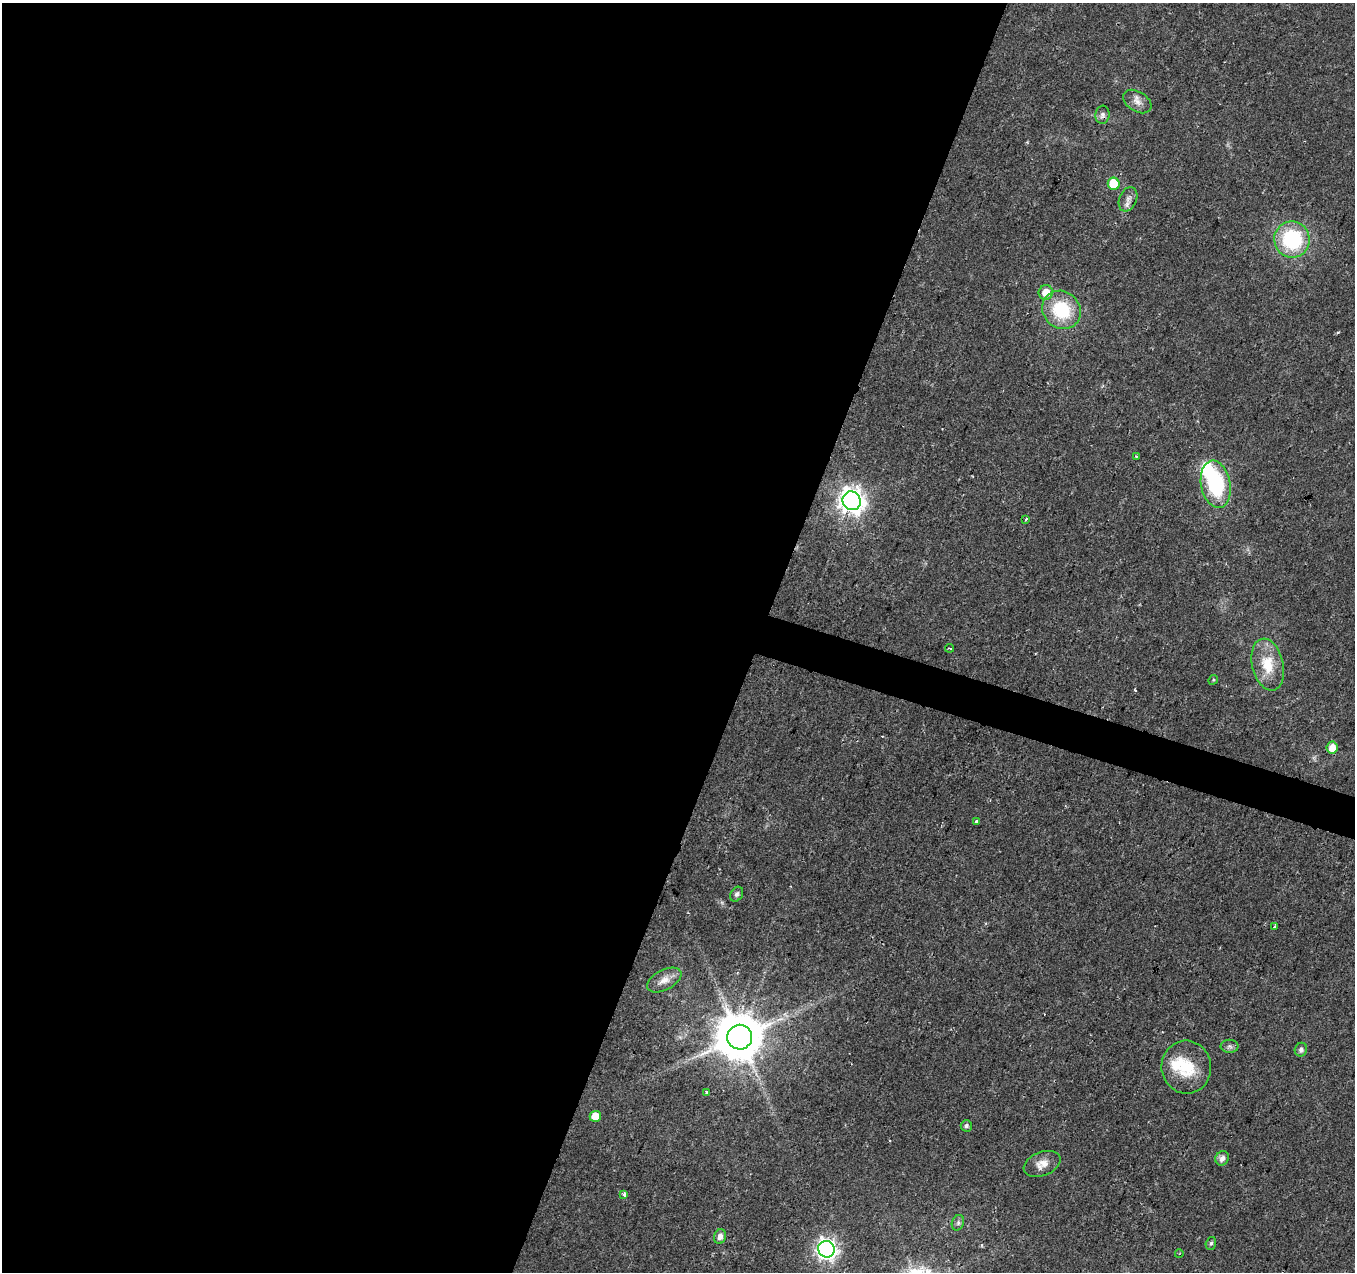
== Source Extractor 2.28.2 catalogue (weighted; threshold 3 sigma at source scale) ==
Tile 5 of 4 x 4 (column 1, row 2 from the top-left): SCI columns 1-1353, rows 2755-4024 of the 5423 x 5572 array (HDU 1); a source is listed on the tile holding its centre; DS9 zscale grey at full resolution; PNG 1357 x 1274 px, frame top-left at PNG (2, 3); each listed source drawn as its Kron ellipse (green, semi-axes under 4 px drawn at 4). Shown black and unused: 57% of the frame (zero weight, under 2 of 3 exposures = <1% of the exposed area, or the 3 px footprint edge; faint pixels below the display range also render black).
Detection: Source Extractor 2.28.2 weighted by HDU 2 'WHT'; one run over the whole footprint, this tile lists its part. Background 0.023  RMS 0.0028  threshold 0.0128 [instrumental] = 3 sigma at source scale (4.5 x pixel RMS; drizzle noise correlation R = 1.50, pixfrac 1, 0.0396/0.0396 arcsec/px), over >= 5 px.
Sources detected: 38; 2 inside a brighter object's white glare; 2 cosmic-ray / hot-pixel residue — neither listed nor drawn; the other 34 listed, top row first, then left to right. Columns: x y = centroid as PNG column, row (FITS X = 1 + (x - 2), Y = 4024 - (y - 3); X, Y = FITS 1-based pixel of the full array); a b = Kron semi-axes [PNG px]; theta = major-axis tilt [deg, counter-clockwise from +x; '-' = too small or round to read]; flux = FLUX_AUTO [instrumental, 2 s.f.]
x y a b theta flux
1137 102 15 10 -32 2.2
1102 115 9 7 82 1.1
1114 184 6 6 - 12
1128 199 12 8 67 1.7
1292 239 18 17 - 23
1046 292 7 7 - 3.7
1061 310 20 18 -44 16
1137 456 3 3 - 0.35
1216 484 24 14 -79 24
852 501 9 9 - 250
1026 519 3 3 - 0.38
949 648 4 3 - 0.33
1268 665 26 15 -77 8.5
1213 680 5 4 - 0.35
1332 748 6 5 - 3.6
976 821 3 3 - 0.68
737 894 8 6 58 0.77
1274 927 3 2 - 0.64
664 980 18 10 28 2.9
740 1037 12 12 - 1400
1230 1046 9 6 -1 0.85
1301 1050 7 6 - 0.9
1186 1067 26 25 - 11
707 1092 4 3 - 1.1
595 1116 5 5 - 3
966 1126 6 5 - 0.87
1222 1158 7 6 - 1.5
1042 1164 19 12 21 3
624 1194 4 3 - 1.1
958 1223 8 6 70 0.83
720 1237 7 6 - 1.5
1211 1243 6 5 - 0.56
826 1249 8 8 - 150
1179 1254 4 3 - 0.22